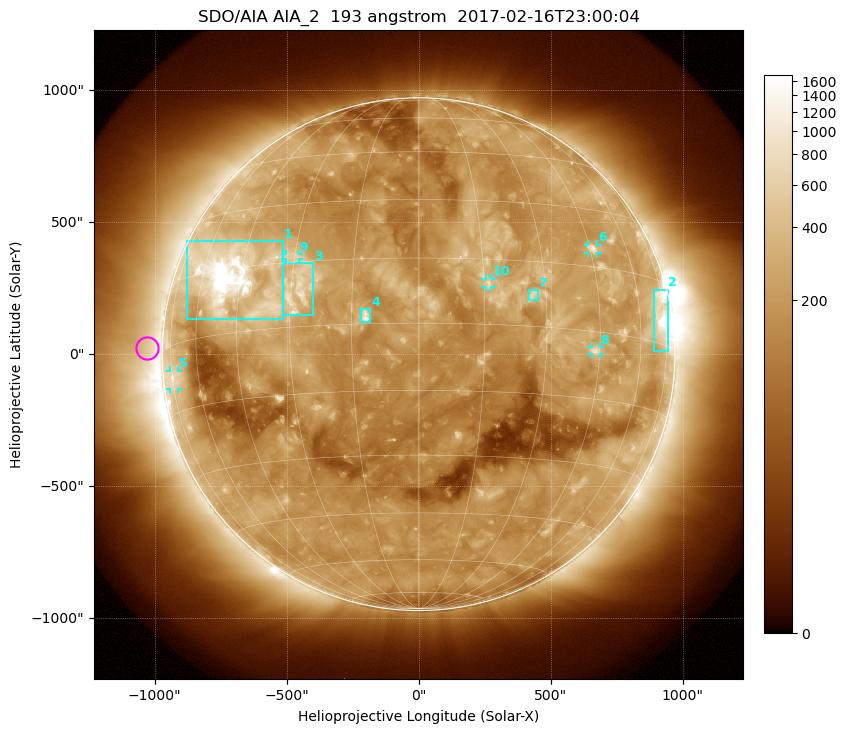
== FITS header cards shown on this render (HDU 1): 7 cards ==
TELESCOP= 'SDO/AIA'
INSTRUME= 'AIA_2'
WAVELNTH=                  193
WAVEUNIT= 'angstrom'
DATE-OBS= '2017-02-16T23:00:04.84'
CTYPE1  = 'HPLN-TAN'
CTYPE2  = 'HPLT-TAN'

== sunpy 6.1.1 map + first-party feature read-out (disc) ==
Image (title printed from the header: SDO/AIA AIA_2  193 angstrom  2017-02-16T23:00:04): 1024 x 1024 px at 2.4 arcsec/px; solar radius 971 arcsec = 405 px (full disc in frame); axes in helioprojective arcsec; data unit not stated in the header (colour bar unlabelled)
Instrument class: DISC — disc imager (sunpy class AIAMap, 193 A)
Bright regions (active regions / flare kernels): reference = the median radial profile (limb darkening/brightening removed); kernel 9 px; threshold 5 sigma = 356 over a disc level ~171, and >= 1.15x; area >= 12 px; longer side >= 10 px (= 24 arcsec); searched inside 0.97 R_sun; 10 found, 10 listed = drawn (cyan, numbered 1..; 5 of them under ~33 arcsec drawn as corner ticks so the feature stays visible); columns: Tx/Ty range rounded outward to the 5 arcsec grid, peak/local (2 s.f.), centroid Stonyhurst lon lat
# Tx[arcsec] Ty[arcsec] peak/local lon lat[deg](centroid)
1 -875..-510 130..430 20 -49 +13
2 890..945 10..245 8 +71 +6
3 -515..-395 145..345 5.6 -28 +8
4 -220..-180 120..170 7.4 -12 +2
5 -940..-910 -135..-60 4.2 -74 -7
6 640..680 385..415 5.5 +46 +20
7 415..450 205..245 4.1 +27 +7
8 655..690 0..30 4.7 +44 -4
9 -505..-450 360..380 3.2 -31 +16
10 255..275 255..285 4.1 +16 +9
Off-limb structures (1.02-1.3 R_sun): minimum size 162 px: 3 found; the strongest spans PA ~45..115 deg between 1.02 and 1.3 R_sun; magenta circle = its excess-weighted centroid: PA ~90 deg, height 1.06 R_sun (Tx ~-1030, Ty ~25 arcsec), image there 1.5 x the reference